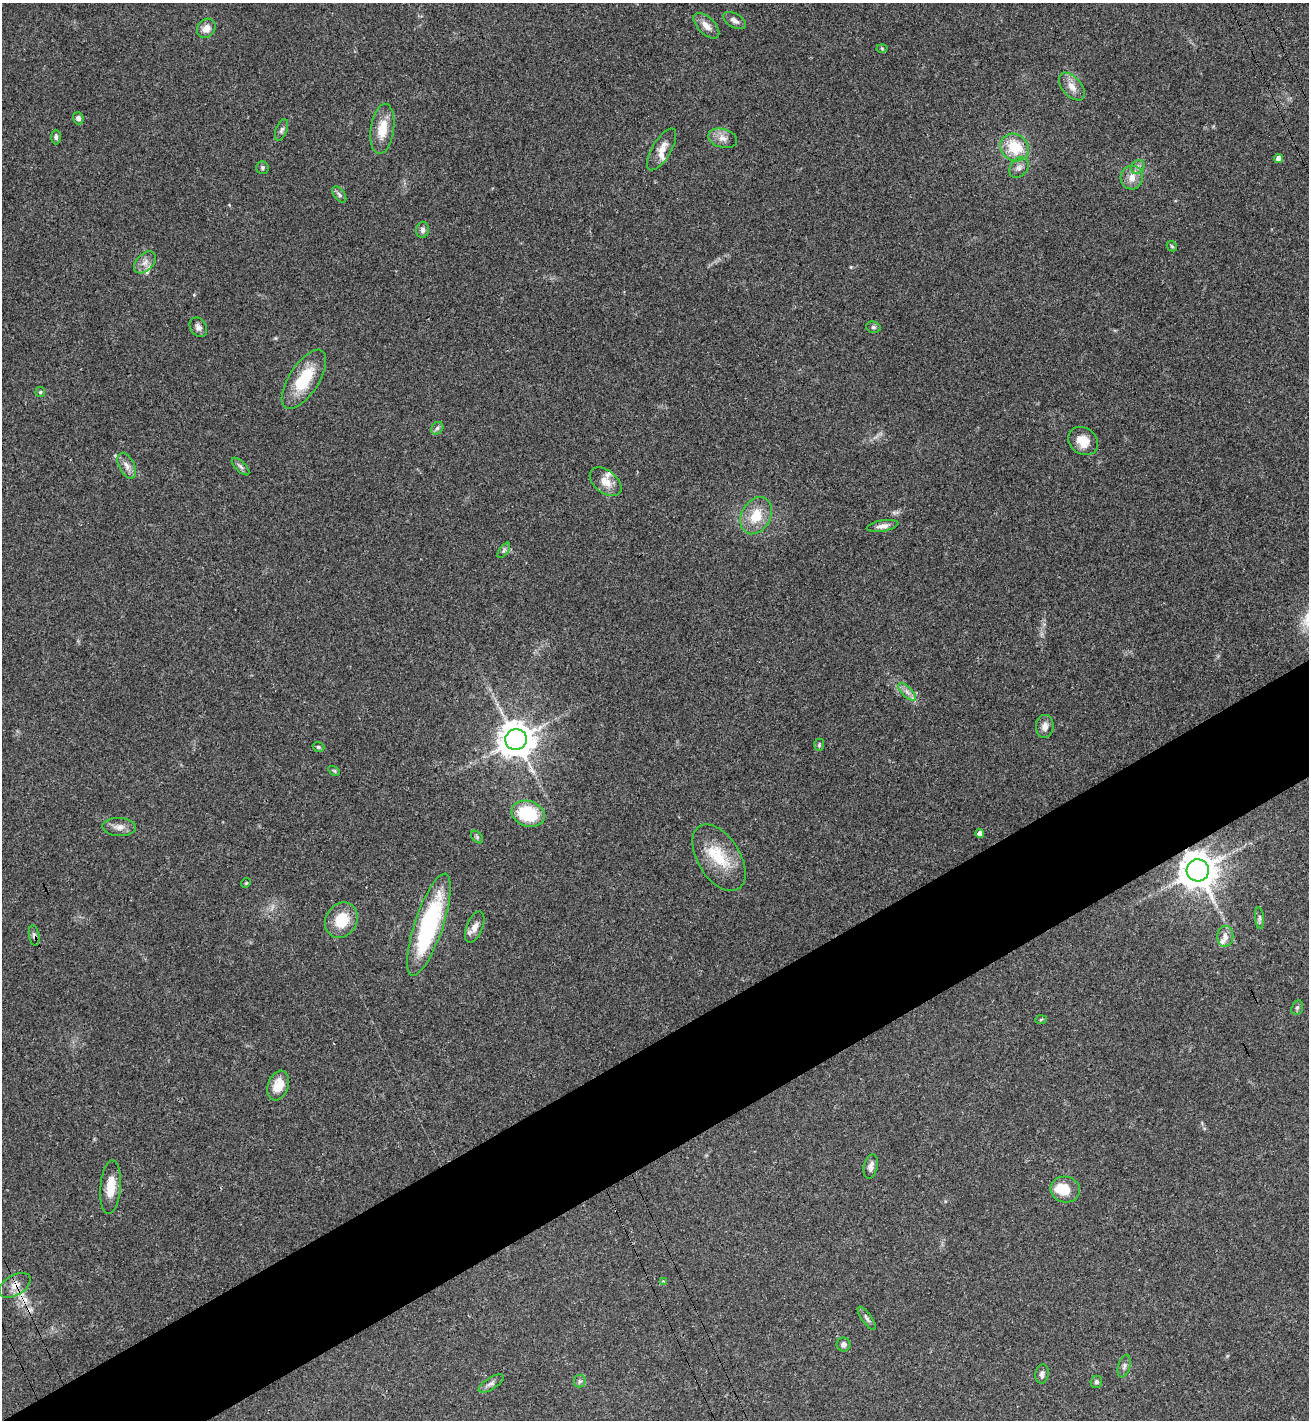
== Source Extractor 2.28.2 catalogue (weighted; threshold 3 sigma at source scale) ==
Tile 7 of 4 x 4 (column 3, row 2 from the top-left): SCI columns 2813-4119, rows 2887-4304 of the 5757 x 5771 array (HDU 1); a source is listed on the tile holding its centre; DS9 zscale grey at full resolution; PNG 1311 x 1422 px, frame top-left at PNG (2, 3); each listed source drawn as its Kron ellipse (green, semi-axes under 4 px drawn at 4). Shown black and unused: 8% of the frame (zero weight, under 3 of 4 exposures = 6% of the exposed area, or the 3 px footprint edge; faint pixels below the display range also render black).
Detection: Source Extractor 2.28.2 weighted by HDU 2 'WHT'; one run over the whole footprint, this tile lists its part. Background 0.0395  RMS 0.0054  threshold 0.0242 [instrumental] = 3 sigma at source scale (4.5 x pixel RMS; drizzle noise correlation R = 1.50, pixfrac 1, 0.05/0.05 arcsec/px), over >= 5 px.
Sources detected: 75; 1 inside a brighter object's white glare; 2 cosmic-ray / hot-pixel residue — neither listed nor drawn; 5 inside a brighter listed object's ellipse — not listed separately; the other 67 listed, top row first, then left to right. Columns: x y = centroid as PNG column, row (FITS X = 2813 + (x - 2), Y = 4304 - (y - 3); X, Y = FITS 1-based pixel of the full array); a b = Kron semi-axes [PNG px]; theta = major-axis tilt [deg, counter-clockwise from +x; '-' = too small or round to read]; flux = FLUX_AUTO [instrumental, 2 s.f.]
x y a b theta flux
734 21 12 7 -30 2.6
706 26 16 8 -45 4.7
206 28 10 8 54 4.4
882 48 5 3 - 0.56
1072 86 16 9 -49 5.2
78 118 6 5 - 2
382 129 25 11 82 12
281 130 11 5 68 1.7
56 137 7 5 -90 1.2
723 138 15 9 -16 4.2
1015 147 15 13 -35 18
662 149 23 9 59 6.1
1279 158 4 4 - 3.5
1138 167 7 6 - 1.8
262 168 6 6 - 1.1
1019 168 11 8 51 2.5
1132 178 12 11 - 5.1
339 195 9 5 -53 1.5
423 230 8 6 80 2
1172 246 6 4 -44 0.75
145 262 13 8 45 3.3
198 327 10 8 -58 2.4
873 327 7 5 -14 1.1
304 379 34 15 57 24
40 392 5 5 - 0.76
437 428 7 5 45 1.3
1083 441 16 13 -36 8.7
127 466 14 7 -63 3.4
241 467 11 5 -45 1.5
606 482 18 11 -38 6.3
756 516 19 14 62 13
883 526 16 5 10 2.9
504 550 9 4 55 1.2
907 692 11 5 -45 2.7
1045 726 11 9 83 3.4
516 739 11 10 - 1100
819 745 6 5 - 0.83
318 747 6 4 -16 0.84
334 771 6 4 -31 0.69
528 814 17 12 -18 26
119 827 17 9 -3 4
980 833 4 4 - 3
477 837 7 4 -46 0.98
719 858 37 21 -58 21
1198 870 11 11 - 1200
246 883 5 4 - 0.7
1259 918 11 4 -85 1.4
341 920 18 15 59 15
429 925 54 14 72 68
475 927 16 8 68 4.4
34 936 10 5 -80 1.4
1225 936 10 8 -88 3.5
1297 1008 7 5 73 1.2
1041 1019 6 4 4 0.63
278 1086 15 10 71 8.3
871 1166 12 7 78 2.5
111 1187 27 10 85 9.9
1065 1190 15 13 -12 11
664 1281 4 3 - 0.5
15 1285 17 10 31 5.2
867 1318 14 5 -54 1.7
843 1344 7 7 - 1.8
1124 1366 12 6 74 1.7
1042 1374 10 6 79 2
580 1381 6 6 - 1.2
1096 1382 6 5 - 1.3
491 1383 14 5 32 2.1
Overlapping masked pixels (flux is a lower limit): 3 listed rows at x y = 1198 870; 34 936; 15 1285